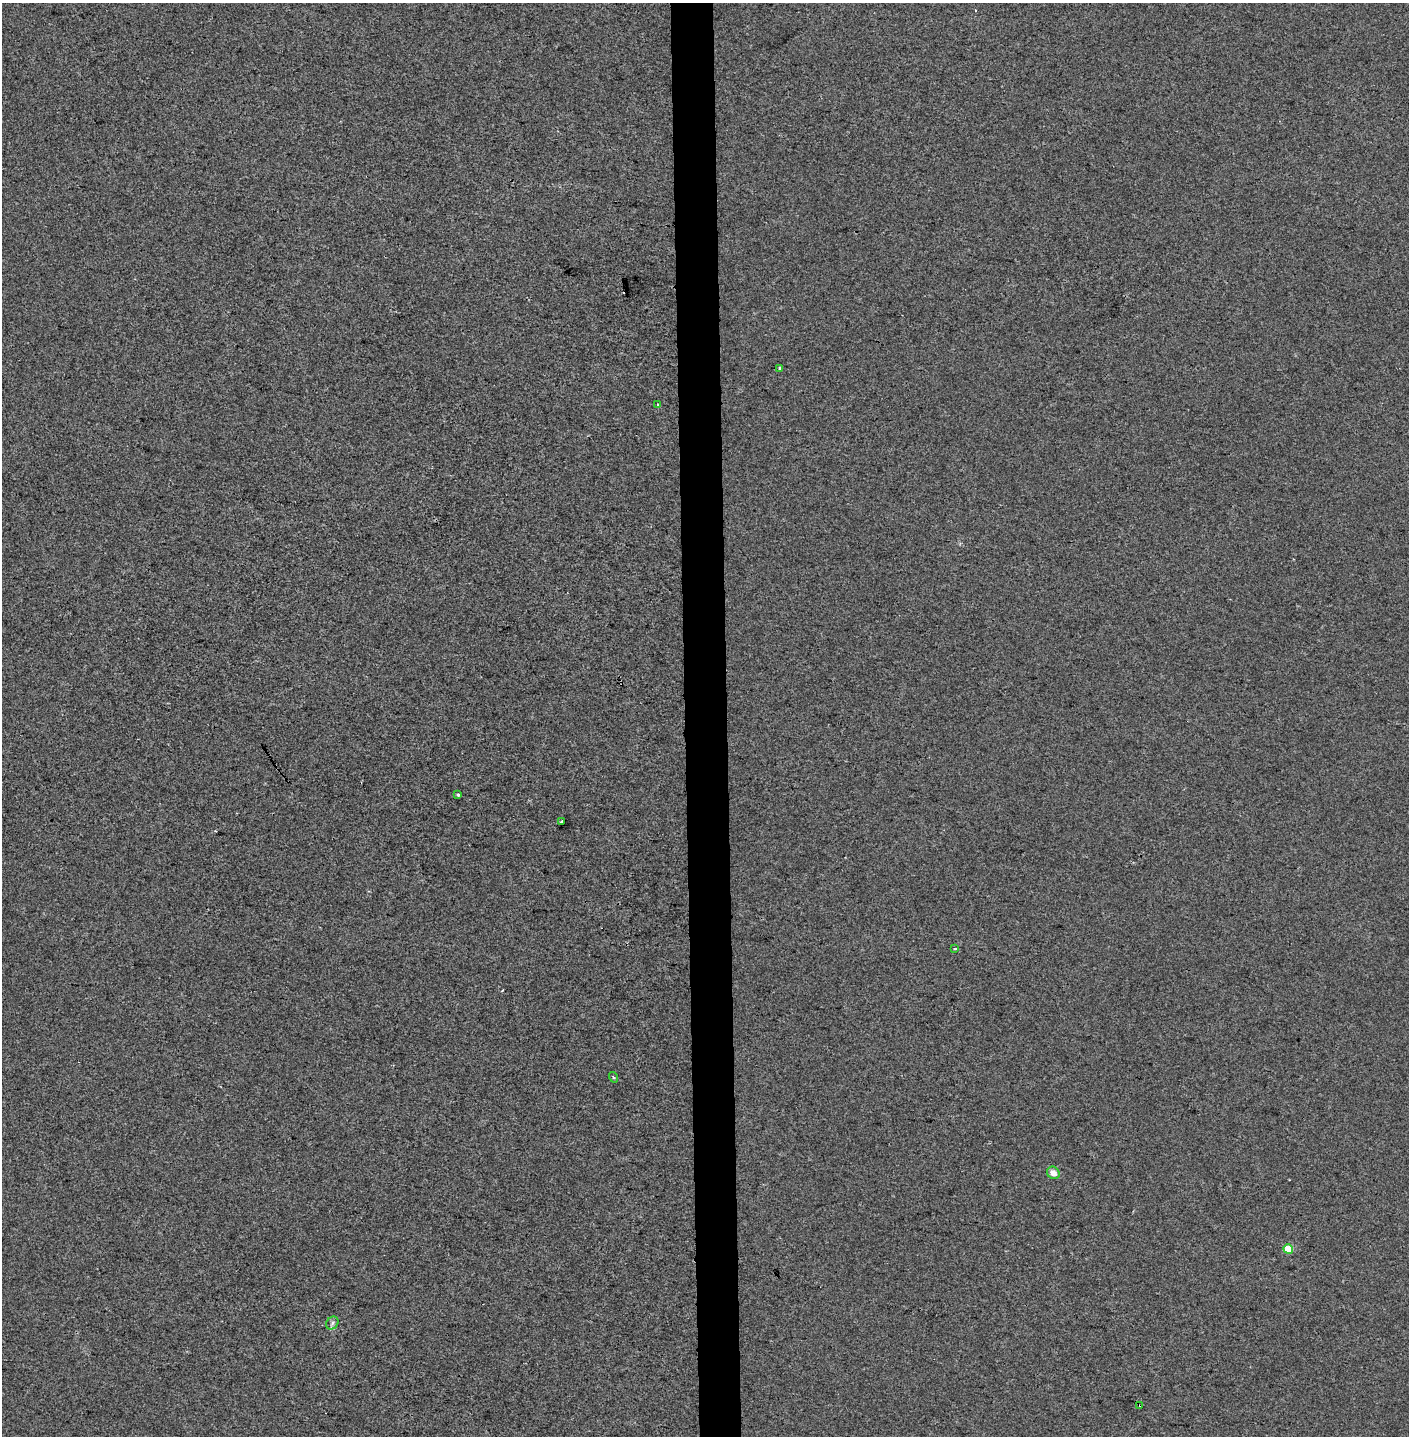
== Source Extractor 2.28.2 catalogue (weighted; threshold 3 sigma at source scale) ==
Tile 5 of 3 x 3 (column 2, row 2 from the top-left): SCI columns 1578-2984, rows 1436-2869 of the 4563 x 4312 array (HDU 1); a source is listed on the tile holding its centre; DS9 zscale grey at full resolution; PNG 1411 x 1438 px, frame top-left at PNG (2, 3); each listed source drawn as its Kron ellipse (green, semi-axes under 4 px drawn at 4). Shown black and unused: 3% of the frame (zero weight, under 2 of 3 exposures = <1% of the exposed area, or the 3 px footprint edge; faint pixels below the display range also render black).
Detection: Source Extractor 2.28.2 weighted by HDU 2 'WHT'; one run over the whole footprint, this tile lists its part. Background 0.00647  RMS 0.006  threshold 0.0271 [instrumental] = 3 sigma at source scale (4.5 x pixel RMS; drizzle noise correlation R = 1.50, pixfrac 1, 0.0396/0.0396 arcsec/px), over >= 5 px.
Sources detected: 10; all 10 listed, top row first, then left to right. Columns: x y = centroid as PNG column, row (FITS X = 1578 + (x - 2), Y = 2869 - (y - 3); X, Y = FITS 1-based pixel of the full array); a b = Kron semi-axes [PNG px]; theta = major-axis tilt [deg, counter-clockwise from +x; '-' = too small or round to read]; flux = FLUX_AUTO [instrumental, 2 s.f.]
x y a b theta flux
780 368 3 3 - 2.2
657 405 3 3 - 0.77
458 795 3 3 - 0.93
561 821 3 2 - 0.98
955 949 4 3 - 0.69
613 1077 5 3 - 0.59
1053 1173 7 5 -42 5.3
1288 1249 5 4 - 14
332 1323 7 5 49 1.5
1140 1405 3 3 - 1.4
Overlapping masked pixels (flux is a lower limit): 1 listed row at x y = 1140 1405